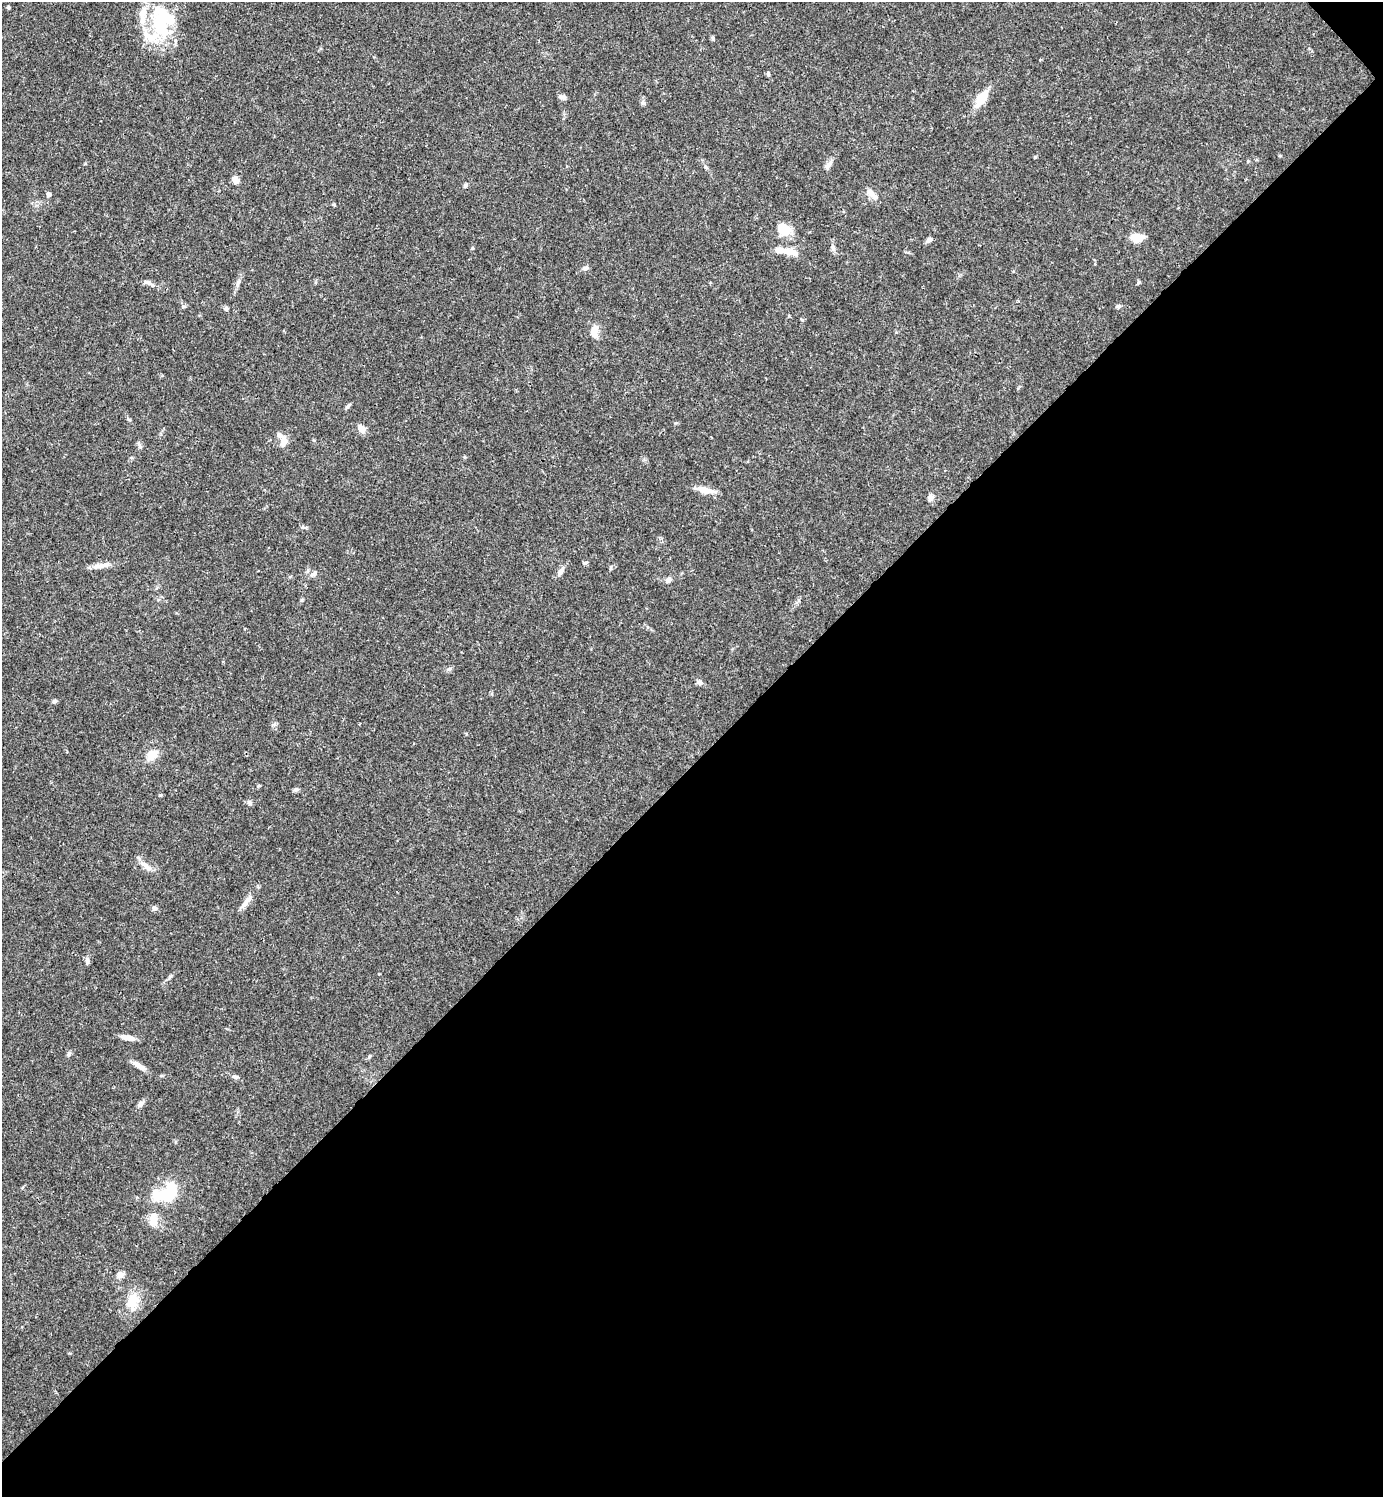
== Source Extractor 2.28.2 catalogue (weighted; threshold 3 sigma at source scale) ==
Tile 12 of 4 x 4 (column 4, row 3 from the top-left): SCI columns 4442-5822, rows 1495-2989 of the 5980 x 5981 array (HDU 1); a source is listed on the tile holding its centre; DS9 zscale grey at full resolution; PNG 1385 x 1499 px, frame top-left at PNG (2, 2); no overlay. Shown black and unused: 49% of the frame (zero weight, under 3 of 4 exposures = <1% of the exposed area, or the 3 px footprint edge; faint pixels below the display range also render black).
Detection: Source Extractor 2.28.2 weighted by HDU 2 'WHT'; one run over the whole footprint, this tile lists its part. Background 0.0387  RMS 0.0026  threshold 0.0117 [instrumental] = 3 sigma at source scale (4.5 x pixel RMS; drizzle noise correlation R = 1.50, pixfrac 1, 0.05/0.05 arcsec/px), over >= 5 px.
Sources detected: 63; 3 inside a brighter object's white glare — not listed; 4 inside a brighter listed object's ellipse — not listed separately; the other 56 listed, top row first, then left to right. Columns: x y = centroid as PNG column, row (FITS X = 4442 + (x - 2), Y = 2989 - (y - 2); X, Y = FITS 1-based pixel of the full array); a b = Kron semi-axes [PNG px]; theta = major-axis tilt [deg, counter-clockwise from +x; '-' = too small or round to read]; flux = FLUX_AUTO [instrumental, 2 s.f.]
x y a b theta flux
161 28 34 22 -56 14
768 74 6 4 -88 0.44
563 97 9 5 -9 0.89
981 98 20 10 55 5
828 165 13 6 52 1.2
706 167 7 3 -37 0.38
235 180 8 7 - 1.4
465 185 5 5 - 0.47
871 192 14 8 -42 2
48 194 6 5 - 0.64
334 205 4 4 - 0.29
783 229 18 14 -20 4.2
1137 238 12 8 -2 4.1
929 240 8 5 44 0.87
472 248 5 4 - 0.25
833 248 6 6 - 0.57
791 252 18 9 -16 2.6
585 268 9 5 8 0.64
1139 282 5 4 - 0.38
149 283 20 5 -22 1.2
238 283 11 5 72 0.88
1118 306 6 5 - 0.57
226 309 6 5 - 0.49
594 331 16 9 84 2.3
348 406 8 4 42 0.46
361 429 9 7 -50 2
279 435 10 7 -40 0.97
284 443 14 8 63 1.8
139 444 12 3 -67 0.49
705 490 24 7 -11 2.8
930 497 9 7 69 0.92
303 527 6 5 - 0.46
585 563 8 4 20 0.43
97 566 33 5 12 2.1
560 572 12 6 58 1.4
314 573 7 4 71 0.46
668 580 7 6 - 1.1
449 669 7 4 19 0.44
700 682 10 5 -24 0.68
54 701 6 5 - 0.49
152 755 13 10 36 3
259 786 5 3 - 0.38
296 790 7 5 2 0.52
250 803 7 6 - 0.62
147 866 20 7 -38 2.1
246 902 22 6 52 1.9
154 908 7 6 - 0.81
87 961 8 5 90 0.68
127 1037 16 6 -12 1.9
69 1054 6 4 88 0.43
139 1066 20 6 -33 1.8
234 1077 8 5 -27 0.61
141 1104 7 4 -89 0.58
167 1194 35 21 57 10
120 1275 8 7 - 1.2
133 1301 20 15 71 4.7
Unlisted compact peaks at least as high as the median listed source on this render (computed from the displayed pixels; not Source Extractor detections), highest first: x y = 160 795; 713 38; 1035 157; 644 103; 802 320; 170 976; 675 423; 611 567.